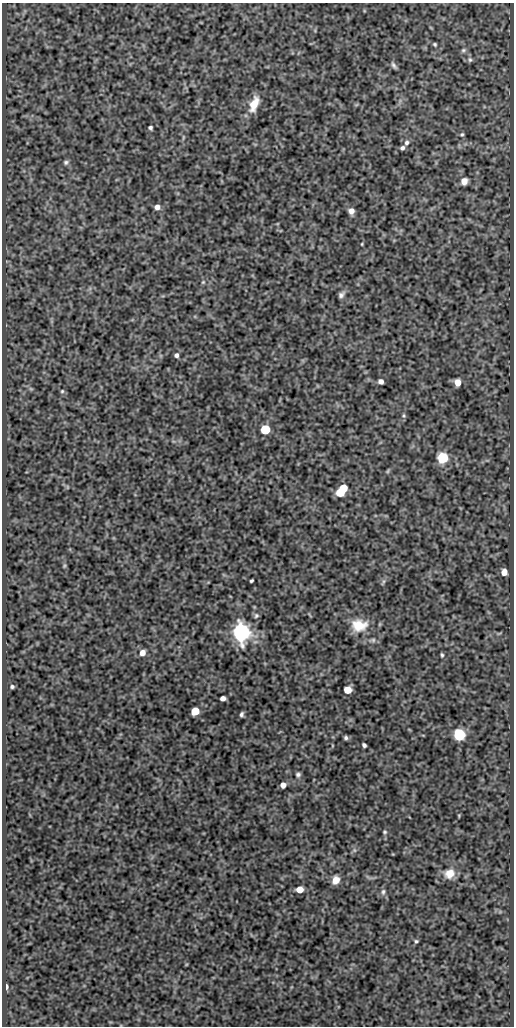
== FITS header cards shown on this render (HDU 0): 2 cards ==
NAXIS1  =                  512
NAXIS2  =                 1024

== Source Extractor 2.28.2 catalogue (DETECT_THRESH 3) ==
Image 512 x 1024 px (HDU 0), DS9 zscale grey, 1 PNG px = 1 image px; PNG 516 x 1028 px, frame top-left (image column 1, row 1024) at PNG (2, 3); no overlay
Background 416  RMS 0.89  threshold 2.66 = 3 sigma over >= 5 px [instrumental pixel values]
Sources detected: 57; all 57 listed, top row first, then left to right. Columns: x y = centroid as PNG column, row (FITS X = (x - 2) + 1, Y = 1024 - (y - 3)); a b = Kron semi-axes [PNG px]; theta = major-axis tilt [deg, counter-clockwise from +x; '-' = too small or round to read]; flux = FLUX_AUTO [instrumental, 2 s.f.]
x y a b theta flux
435 44 5 5 - 90
463 50 8 5 40 140
470 60 7 6 - 130
394 65 10 4 -57 150
254 104 19 9 68 950
150 128 4 4 - 110
462 134 5 4 - 88
183 137 8 3 85 76
406 143 7 6 - 180
402 148 6 5 - 140
66 162 7 6 - 130
464 181 6 6 - 450
157 207 6 5 - 300
351 211 6 6 - 360
362 244 3 3 - 48
203 282 6 5 - 83
341 295 8 5 46 190
176 355 5 5 - 160
381 381 5 4 - 270
457 382 5 5 - 720
31 389 7 4 -18 89
62 391 5 5 - 84
404 416 7 5 -84 100
265 429 6 5 - 4100
443 458 6 6 - 5900
388 471 6 4 71 72
343 488 5 5 - 1700
340 492 6 5 - 2000
64 566 6 4 71 70
504 572 6 5 - 430
251 581 4 3 - 90
383 582 10 3 64 100
256 616 7 6 - 130
359 625 19 14 1 1300
241 632 7 6 - 42000
373 640 7 6 - 130
142 653 6 5 - 460
442 655 5 3 - 86
12 686 4 4 - 100
347 690 5 5 - 1100
223 698 5 4 - 290
195 711 5 5 - 2000
241 714 5 3 - 120
459 734 6 6 - 9700
346 738 5 4 - 120
364 745 4 4 - 140
298 774 6 5 - 140
283 785 5 5 - 400
459 816 5 3 - 53
385 832 5 4 - 76
354 850 6 4 -71 90
449 873 12 11 - 740
336 880 8 6 67 570
300 889 5 5 - 790
383 892 8 5 80 160
416 941 5 5 - 89
6 986 5 3 - 180